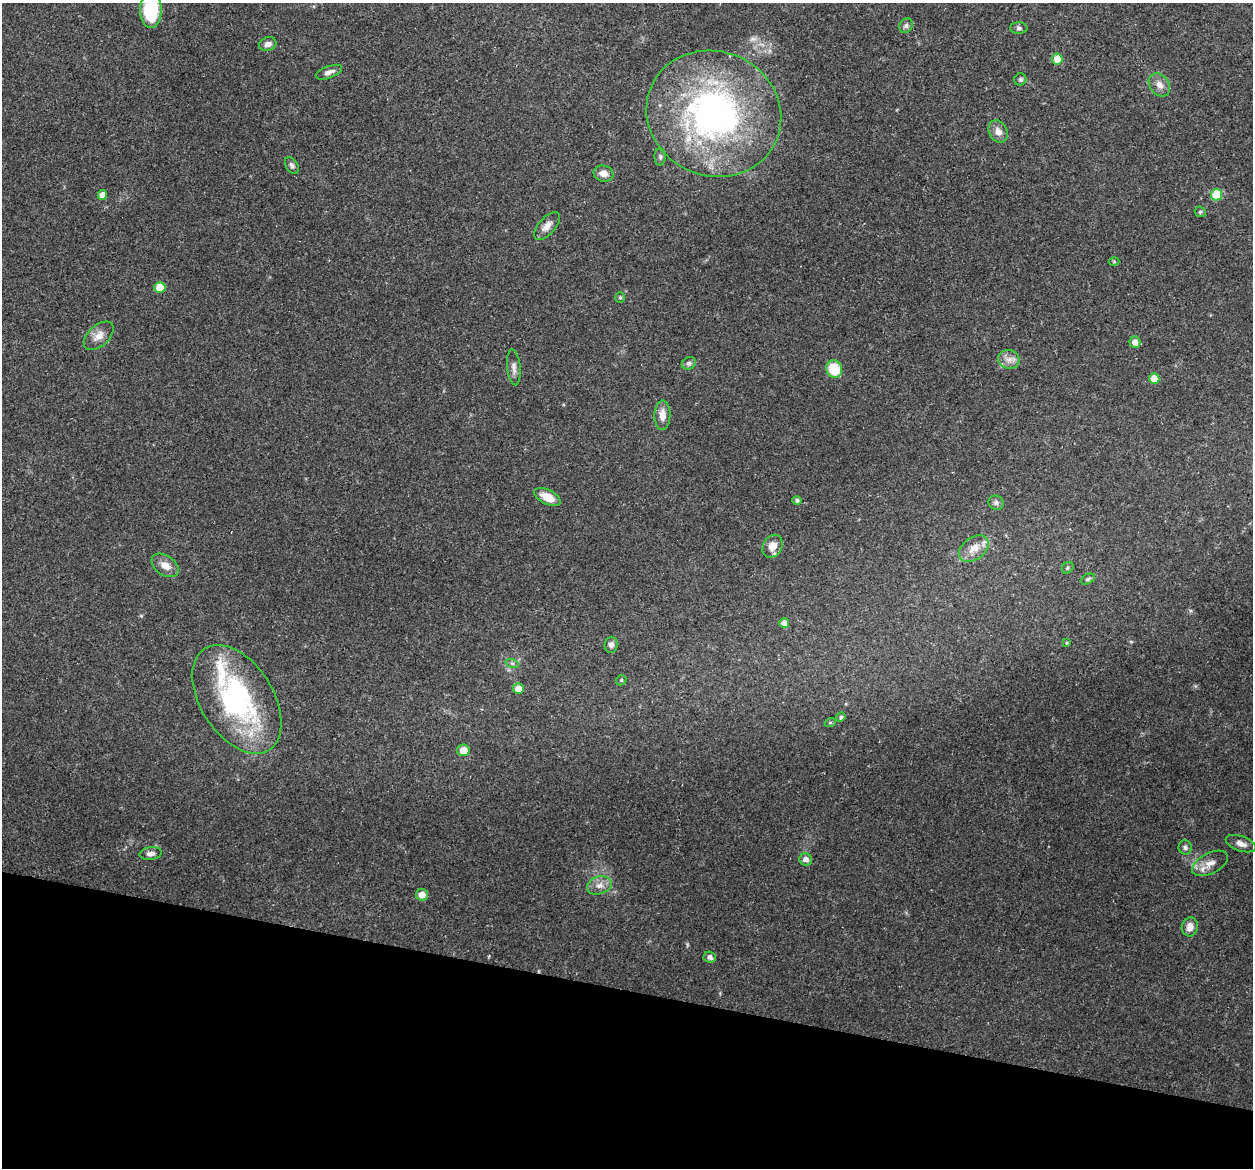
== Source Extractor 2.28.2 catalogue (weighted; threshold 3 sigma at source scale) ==
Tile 15 of 4 x 4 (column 3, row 4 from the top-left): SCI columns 2520-3770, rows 179-1344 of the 5024 x 5087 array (HDU 1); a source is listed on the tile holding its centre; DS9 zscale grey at full resolution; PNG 1255 x 1170 px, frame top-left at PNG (2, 3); each listed source drawn as its Kron ellipse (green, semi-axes under 4 px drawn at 4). Shown black and unused: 15% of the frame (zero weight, under 3 of 5 exposures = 3% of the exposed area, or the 3 px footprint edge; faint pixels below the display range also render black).
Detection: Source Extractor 2.28.2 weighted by HDU 2 'WHT'; one run over the whole footprint, this tile lists its part. Background 0.0622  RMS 0.0056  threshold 0.0252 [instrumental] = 3 sigma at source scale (4.5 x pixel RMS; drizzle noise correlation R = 1.50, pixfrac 1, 0.05/0.05 arcsec/px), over >= 5 px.
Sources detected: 56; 1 inside a brighter listed object's ellipse — not listed separately; the other 55 listed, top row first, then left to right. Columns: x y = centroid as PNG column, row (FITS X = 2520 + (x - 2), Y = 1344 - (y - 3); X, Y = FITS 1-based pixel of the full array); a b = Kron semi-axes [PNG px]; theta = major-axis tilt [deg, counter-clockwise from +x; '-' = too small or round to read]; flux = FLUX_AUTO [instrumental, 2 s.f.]
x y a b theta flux
151 10 18 11 89 37
906 26 8 6 58 1.4
1019 28 8 5 0 1.5
268 44 9 6 18 2.6
1057 59 5 5 - 8.4
329 72 14 6 20 2.9
1020 79 6 5 - 1.2
1159 85 12 9 -52 4.4
714 114 68 62 -23 190
998 131 12 9 -62 4.1
660 157 8 5 -90 1.3
292 165 9 6 -58 1.7
603 174 10 8 -12 4.1
102 195 5 4 - 4.3
1216 195 6 5 - 19
1200 212 6 5 - 0.85
547 226 17 8 48 4.7
1114 261 5 3 - 0.52
160 288 5 5 - 13
620 298 5 4 - 0.76
99 336 18 10 42 5.3
1135 342 6 5 - 4.1
1009 359 11 9 -12 3.8
689 363 7 6 - 1.5
514 367 18 6 -84 2.9
834 369 9 8 - 17
1154 379 5 5 - 6.8
662 415 15 8 89 5.1
547 497 14 7 -27 8
797 500 4 4 - 1.4
996 503 8 7 - 1.6
772 546 12 9 60 5.7
974 548 16 11 37 7.1
165 565 15 9 -35 5.2
1068 568 6 5 - 0.96
1088 579 7 5 26 1
784 623 5 5 - 3.4
1066 643 4 3 - 0.6
611 645 8 6 85 2.1
512 663 7 4 -18 1.1
621 680 5 4 - 0.79
518 689 5 5 - 6.1
237 699 60 36 -57 95
841 717 5 4 - 1
830 723 5 3 - 0.62
463 750 6 6 - 6.3
1241 844 16 7 -19 3.5
1185 847 7 6 - 1.6
151 853 11 6 8 2.5
806 859 6 6 - 2.8
1210 863 19 10 27 5.7
599 885 12 9 16 4.1
422 895 6 6 - 5.4
1190 927 9 8 - 4.2
710 957 6 5 - 2.1
Isophote crosses this tile's border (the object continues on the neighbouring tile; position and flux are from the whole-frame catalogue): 1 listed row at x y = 151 10